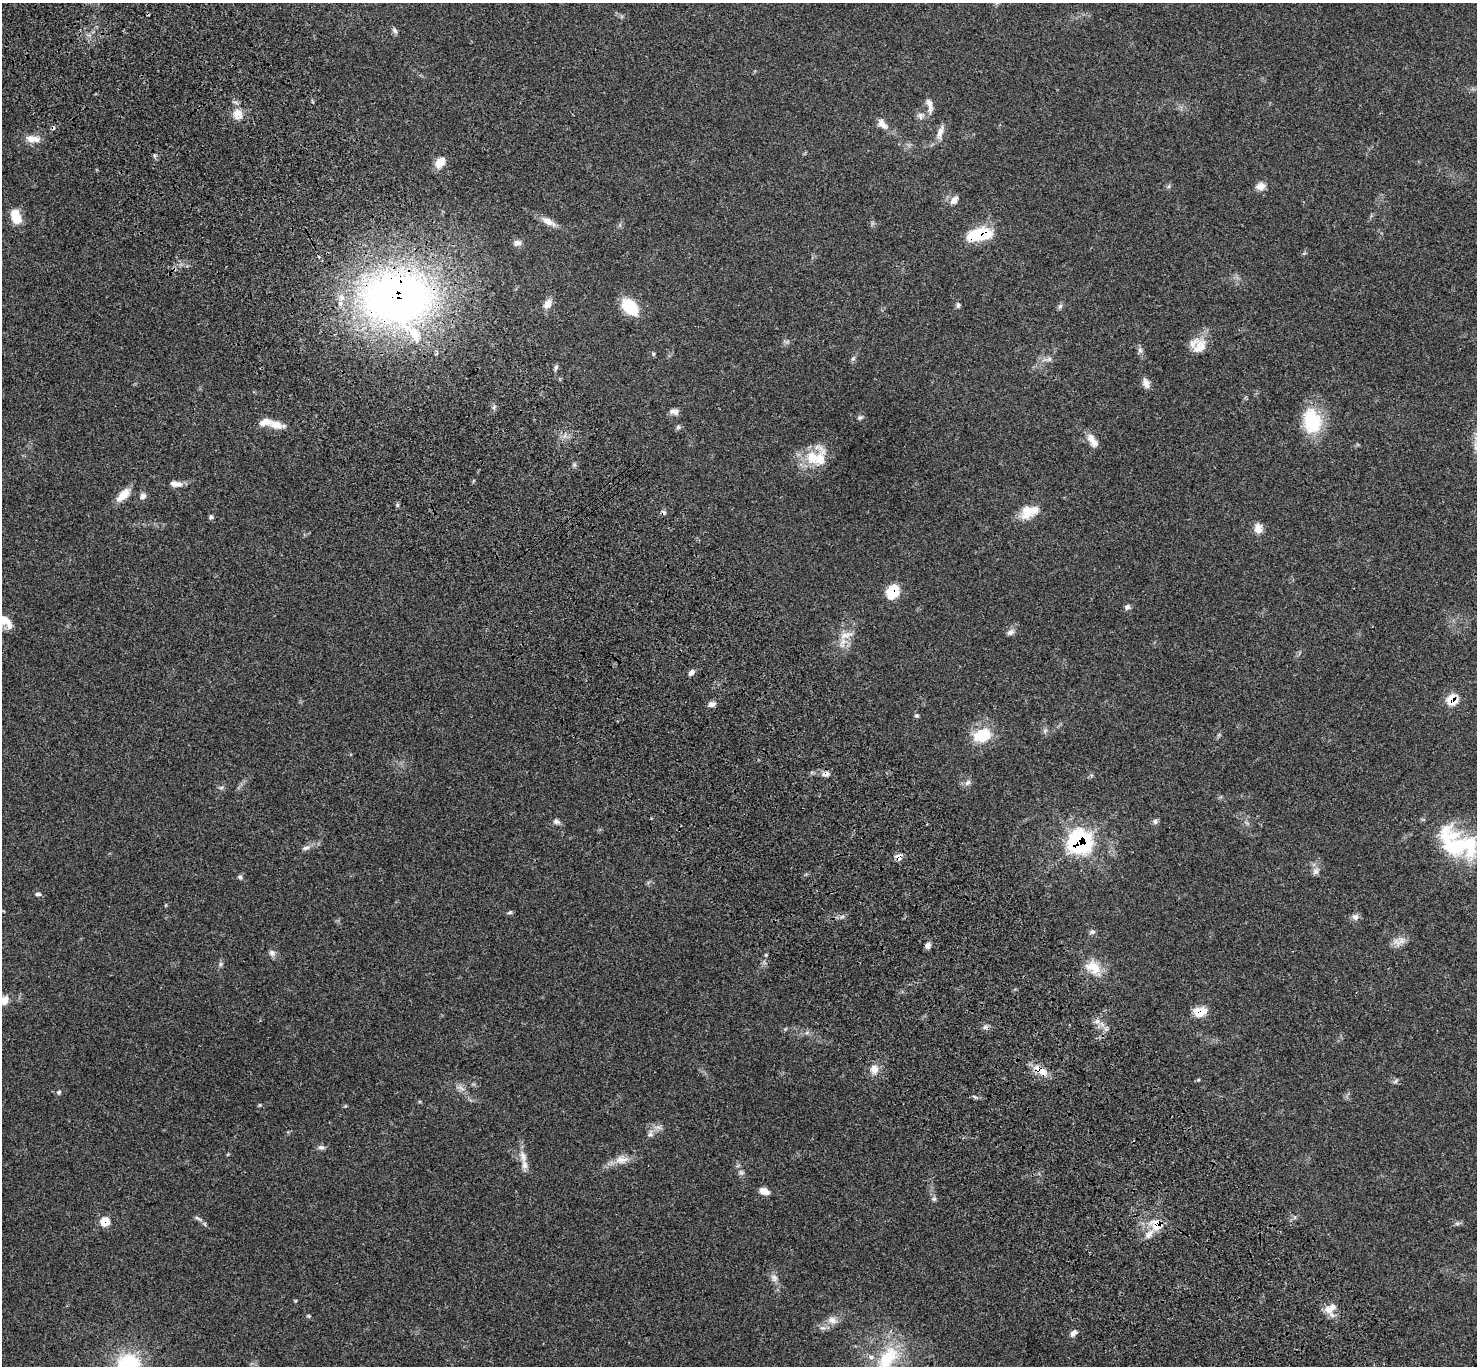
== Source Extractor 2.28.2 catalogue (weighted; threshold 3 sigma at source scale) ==
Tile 11 of 4 x 4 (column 3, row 3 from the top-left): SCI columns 3049-4523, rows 1606-2969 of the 6102 x 6074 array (HDU 1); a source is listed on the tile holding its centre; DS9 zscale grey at full resolution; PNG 1479 x 1368 px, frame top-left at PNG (2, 3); no overlay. Shown black and unused: <1% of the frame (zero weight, under 3 of 4 exposures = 6% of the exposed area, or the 3 px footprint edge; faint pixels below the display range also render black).
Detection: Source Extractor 2.28.2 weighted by HDU 2 'WHT'; one run over the whole footprint, this tile lists its part. Background 0.0683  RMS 0.0056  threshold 0.025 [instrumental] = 3 sigma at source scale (4.5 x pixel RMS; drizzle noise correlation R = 1.50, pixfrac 1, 0.05/0.05 arcsec/px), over >= 5 px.
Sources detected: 114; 1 inside a brighter object's white glare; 4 cosmic-ray / hot-pixel residue — not listed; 9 inside a brighter listed object's ellipse — not listed separately; the other 100 listed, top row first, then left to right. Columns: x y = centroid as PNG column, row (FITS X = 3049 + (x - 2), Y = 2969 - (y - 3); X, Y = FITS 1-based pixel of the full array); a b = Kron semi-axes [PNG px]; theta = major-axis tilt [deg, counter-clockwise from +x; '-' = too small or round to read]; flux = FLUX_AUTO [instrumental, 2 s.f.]
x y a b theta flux
395 30 8 6 -46 1.4
929 105 21 6 -80 3.6
238 114 14 11 -57 6.2
920 116 10 6 -57 2
882 124 17 9 -49 4.2
940 132 21 7 74 3.8
32 139 19 9 -6 5.6
440 162 12 9 42 6.6
1260 186 12 9 18 3.7
954 200 11 7 47 3.2
16 217 16 10 -71 10
548 221 21 8 -29 5.1
979 235 29 12 11 23
517 243 11 7 0 2.4
400 294 86 67 -18 300
548 304 12 8 54 4.4
958 305 7 6 - 1.1
1060 306 6 5 - 1.2
630 307 21 13 -45 17
1200 346 23 16 49 9.2
1140 350 7 6 - 1.5
653 354 5 5 - 0.74
853 358 7 5 67 1.1
1049 359 8 5 45 1.3
556 368 8 5 70 1.2
1146 383 14 7 -70 3.1
674 412 12 7 -9 2.3
860 417 8 6 36 1.1
1312 421 32 22 -78 24
276 424 20 9 -14 6.9
678 427 6 6 - 1.1
1092 441 21 9 -59 4.9
812 457 24 18 -84 14
175 484 15 7 -6 3.7
123 495 19 8 45 7.7
142 496 9 7 36 2.2
397 505 6 4 -89 0.81
1029 512 26 15 23 10
211 517 6 5 - 1.2
1258 528 14 10 -80 4.2
892 592 12 10 61 17
1127 607 8 7 - 1.5
4 621 20 9 -31 8.8
1010 632 11 7 30 2
846 635 20 8 13 5.1
691 672 8 5 43 1.8
1452 699 11 10 - 9.8
712 704 8 6 5 2.1
916 715 6 5 - 0.86
1045 731 6 5 - 1.1
982 735 20 14 19 19
826 774 11 6 13 2.2
968 783 10 6 49 1.9
221 788 6 4 19 0.88
1155 821 7 6 - 1.3
556 822 10 7 -23 1.8
1079 842 12 12 - 120
1460 845 56 31 -28 48
306 848 11 5 10 1.9
899 857 9 7 -63 2.8
1315 871 11 8 67 2.5
240 877 6 5 - 1.2
38 894 7 4 -2 1.3
510 912 7 4 8 0.94
1355 917 9 8 - 2.1
1092 932 8 6 10 1.3
1401 941 11 10 - 3.8
928 945 9 6 61 1.9
272 953 10 8 -44 2
220 964 6 5 - 1.1
1096 969 19 15 -77 9.5
4 1000 10 9 - 4.9
1199 1012 15 10 8 8.5
1097 1021 8 4 44 1.6
985 1027 8 6 19 1.5
874 1069 12 10 -73 4.5
1040 1070 20 9 -32 7.7
1396 1081 7 4 53 0.85
461 1088 12 3 -31 1.5
59 1092 6 5 - 0.94
345 1106 5 3 - 0.49
650 1134 11 7 84 2.5
321 1147 9 6 -1 1.6
523 1157 17 8 -75 4.6
621 1160 21 10 4 5.8
741 1172 8 5 -17 1.3
764 1191 11 6 -21 4.6
934 1199 6 4 1 0.98
197 1218 10 4 -33 1.2
105 1222 6 6 - 14
1457 1223 7 4 0 1.1
205 1224 6 4 -72 0.78
1156 1225 20 16 -34 10
774 1278 11 8 -52 2.7
1331 1308 16 10 63 5.1
308 1316 5 4 - 0.66
832 1320 13 9 -30 3.6
1074 1333 11 7 44 2.1
888 1358 42 21 52 28
128 1364 24 22 5 39
Overlapping masked pixels (flux is a lower limit): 11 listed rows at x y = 979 235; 400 294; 892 592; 1452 699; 826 774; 1079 842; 899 857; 1199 1012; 1040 1070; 105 1222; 1156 1225
Isophote crosses this tile's border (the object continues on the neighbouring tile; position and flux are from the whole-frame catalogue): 5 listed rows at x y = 4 621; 1460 845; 4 1000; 888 1358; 128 1364